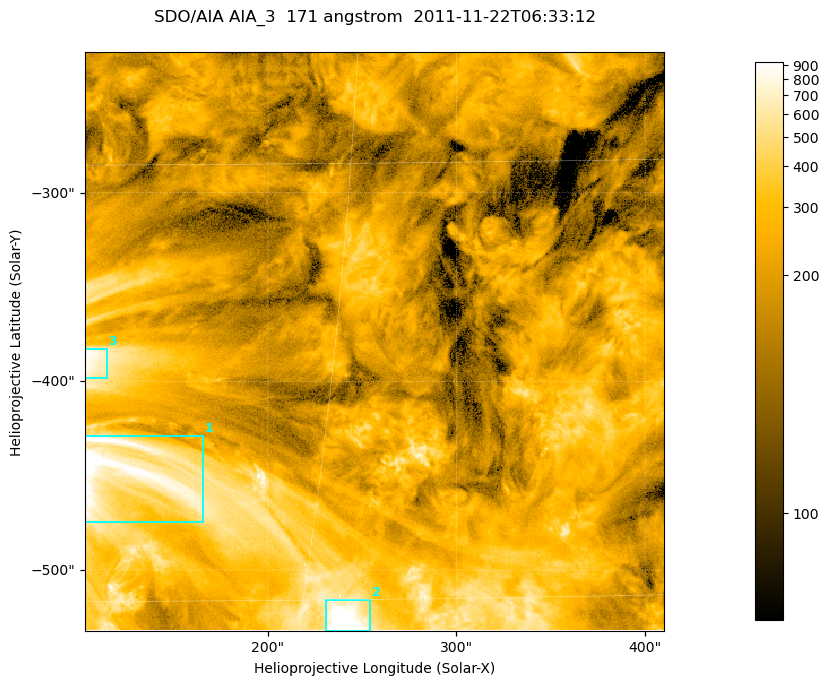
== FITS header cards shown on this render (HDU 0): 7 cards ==
TELESCOP= 'SDO/AIA '
INSTRUME= 'AIA_3   '
WAVELNTH=                  171
WAVEUNIT= 'angstrom'
DATE-OBS= '2011-11-22T06:33:12.34'
CTYPE1  = 'HPLN-TAN'
CTYPE2  = 'HPLT-TAN'

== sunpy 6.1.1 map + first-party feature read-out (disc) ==
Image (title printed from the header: SDO/AIA AIA_3  171 angstrom  2011-11-22T06:33:12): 512 x 512 px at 0.599 arcsec/px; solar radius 971 arcsec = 1620 px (partial field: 3.2% of the solar disc is inside the frame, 100% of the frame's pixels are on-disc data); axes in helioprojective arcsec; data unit not stated in the header (colour bar unlabelled)
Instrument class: DISC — disc imager (sunpy class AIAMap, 171 A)
Bright regions (active regions / flare kernels): reference = the on-disc median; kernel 5 px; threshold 5 sigma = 461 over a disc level ~213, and >= 1.15x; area >= 262 px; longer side >= 6 px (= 3.6 arcsec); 3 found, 3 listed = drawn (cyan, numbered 1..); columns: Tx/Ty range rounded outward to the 2 arcsec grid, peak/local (2 s.f.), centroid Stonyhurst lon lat
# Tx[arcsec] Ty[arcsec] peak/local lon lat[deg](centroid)
1 102..166 -476..-428 5.3 +8 -25
2 230..256 -532..-516 7.8 +17 -31
3 102..116 -400..-382 4.1 +7 -22